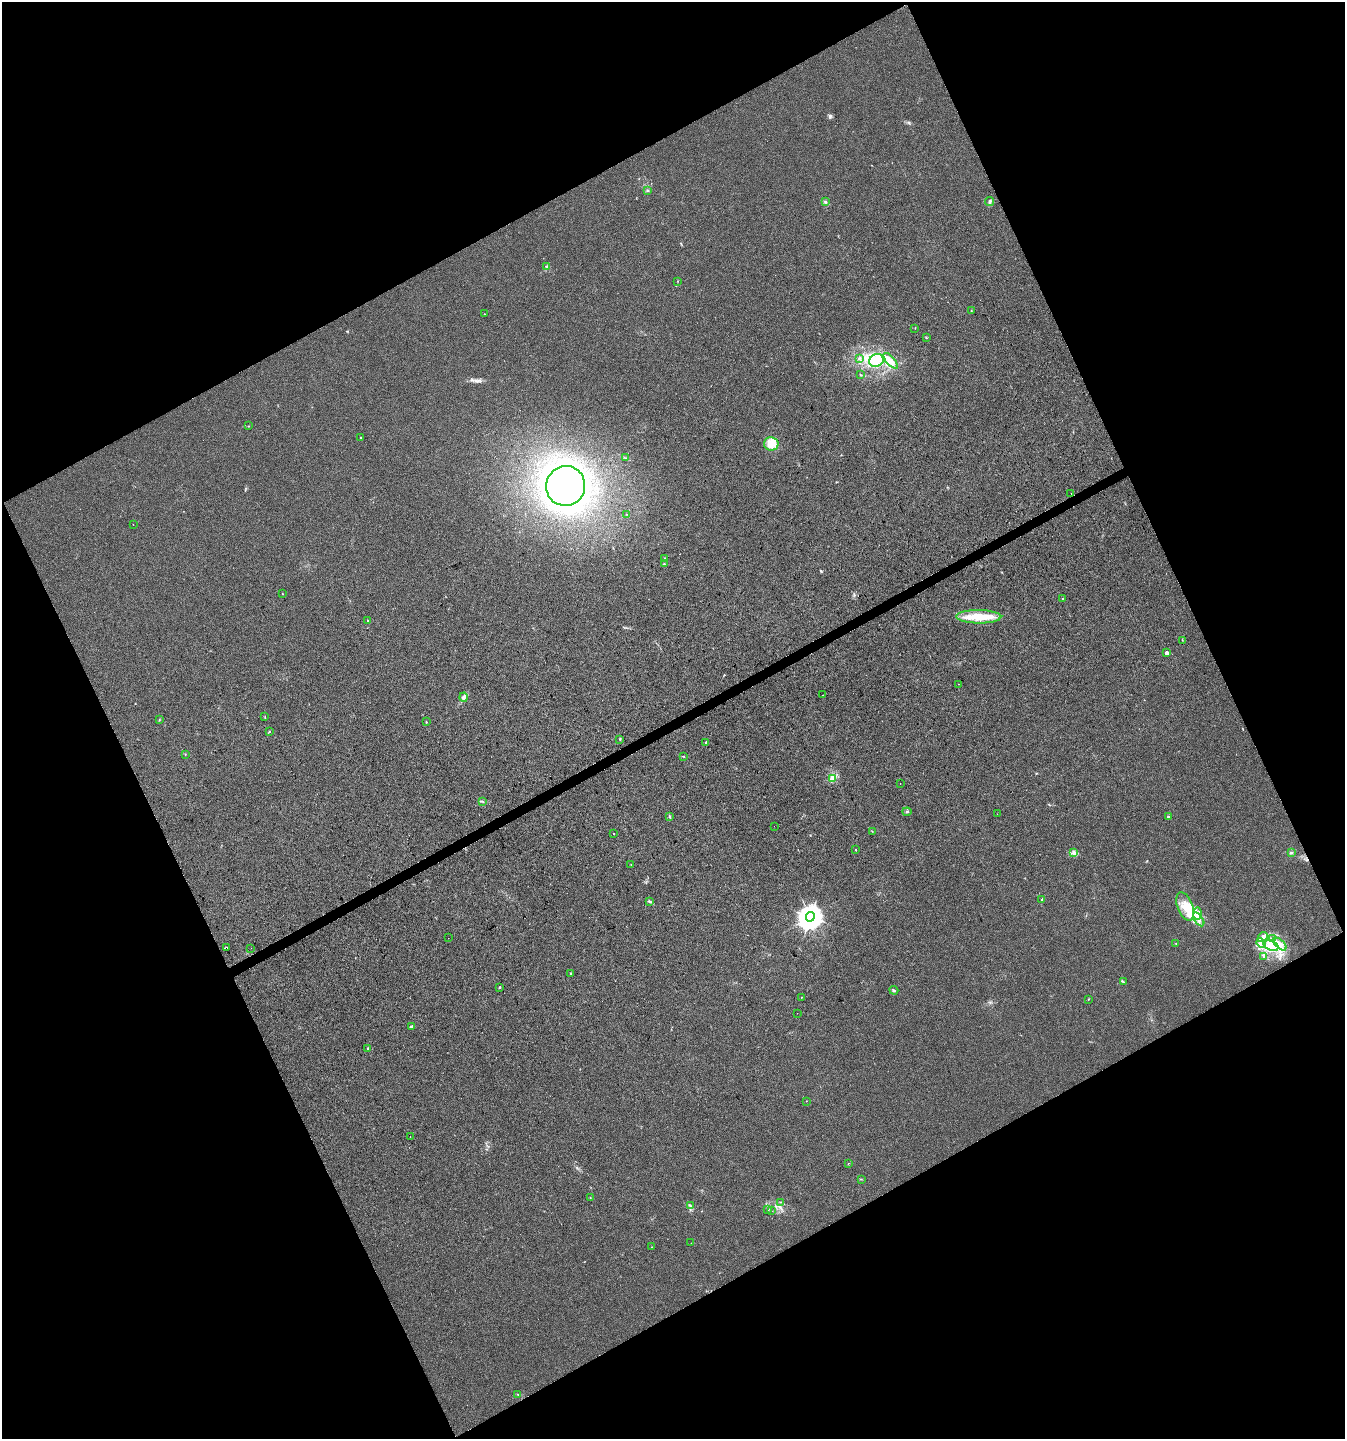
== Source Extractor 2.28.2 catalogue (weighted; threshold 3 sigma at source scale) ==
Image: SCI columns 100-5468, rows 4-5748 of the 5627 x 5748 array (HDU 1 of 3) = the unmasked area's bounding box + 8 px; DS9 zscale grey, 4 x 4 block average (1 PNG px = mean of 4 x 4 image px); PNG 1347 x 1441 px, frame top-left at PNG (2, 2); each listed source drawn as its Kron ellipse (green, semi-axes under 4 px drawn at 4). Shown black and unused: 46% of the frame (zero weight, under 3 of 4 exposures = <1% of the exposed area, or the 3 px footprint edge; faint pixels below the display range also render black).
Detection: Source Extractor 2.28.2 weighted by HDU 2 'WHT'. Background 0.00553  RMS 0.0034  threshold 0.0153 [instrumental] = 3 sigma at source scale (4.5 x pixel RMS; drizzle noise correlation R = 1.50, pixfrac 1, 0.0396/0.0396 arcsec/px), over >= 5 px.
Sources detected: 116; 1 too faint to see at this stretch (4 x 4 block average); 2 inside a brighter object's white glare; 2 cosmic-ray / hot-pixel residue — neither listed nor drawn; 4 coinciding with a brighter row at this scale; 16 inside a brighter listed object's ellipse — not listed separately; the other 91 listed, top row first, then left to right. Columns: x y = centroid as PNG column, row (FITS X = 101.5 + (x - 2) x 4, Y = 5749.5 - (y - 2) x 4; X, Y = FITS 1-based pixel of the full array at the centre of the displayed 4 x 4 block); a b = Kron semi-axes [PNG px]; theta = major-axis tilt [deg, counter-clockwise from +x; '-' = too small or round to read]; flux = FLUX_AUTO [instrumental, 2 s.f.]
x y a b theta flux
647 191 2 2 - 0.91
989 201 4 2 - 3.5
825 202 3 2 - 2.5
547 267 3 3 - 2.2
678 281 2 2 - 0.86
971 311 2 2 - 0.71
485 314 2 2 - 0.92
915 328 2 2 - 0.55
926 338 2 2 - 1.3
859 358 3 2 - 1.9
876 360 7 6 - 22
891 361 10 3 -49 14
860 375 2 2 - 1
248 426 2 2 - 0.87
360 438 2 2 - 0.96
771 444 7 6 - 19
626 458 3 2 - 1.7
566 486 20 19 - 600
1071 493 2 2 - 1.2
626 514 2 2 - 0.52
133 524 2 2 - 0.38
665 559 2 2 - 1.1
664 564 2 2 - 1.3
282 594 2 2 - 0.75
1063 599 2 2 - 3.9
979 617 22 6 -1 56
368 620 2 2 - 2.7
1182 640 2 2 - 0.69
1167 653 2 2 - 26
959 684 2 2 - 1
823 695 2 2 - 1.7
464 697 4 3 - 5.4
265 716 2 2 - 0.76
159 720 2 2 - 0.72
426 722 2 2 - 1.7
270 732 2 2 - 2.1
620 739 3 2 - 0.98
706 742 3 2 - 1.4
185 754 2 2 - 0.79
683 756 2 2 - 1.2
833 778 3 2 - 4.3
900 783 2 2 - 0.38
483 801 4 2 - 1.8
907 812 4 2 - 1.7
997 814 2 2 - 0.36
669 816 3 2 - 2.1
1168 817 2 2 - 9.6
774 826 2 2 - 0.32
872 831 2 2 - 0.79
613 833 2 2 - 1
855 850 2 2 - 1.9
1291 852 3 3 - 2.1
1073 853 4 2 - 3.5
631 865 3 2 - 0.9
1042 899 2 2 - 1.6
649 901 2 2 - 1.7
1185 906 15 7 -69 33
1197 913 6 3 85 7.6
810 917 5 4 - 2100
1199 919 8 2 -55 7.1
1263 937 6 3 41 7.1
448 938 2 2 - 3.8
1272 938 4 3 - 3.9
1176 943 2 2 - 0.44
1261 943 5 3 - 5.8
1280 944 8 4 -43 12
1271 946 8 5 -23 19
226 948 2 2 - 53
251 948 2 2 - 0.47
1264 956 2 2 - 1.4
571 974 3 2 - 1.9
1123 981 2 2 - 1.5
500 987 2 2 - 1.7
894 990 4 2 - 2.4
801 997 2 2 - 0.5
1088 999 2 2 - 0.89
797 1013 2 2 - 0.3
412 1026 4 2 - 3
368 1048 3 2 - 2.6
806 1101 2 2 - 0.62
410 1137 2 2 - 0.42
848 1163 2 2 - 0.48
861 1179 2 2 - 0.79
590 1197 2 2 - 0.62
780 1202 2 2 - 0.68
691 1206 2 2 - 0.84
768 1209 2 2 - 1.7
771 1211 2 2 - 0.54
691 1243 2 2 - 0.47
652 1247 2 2 - 0.65
518 1394 2 2 - 0.85
Overlapping masked pixels (flux is a lower limit): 1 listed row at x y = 226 948
Diffuse or blended objects may show on this block-average render without a row.